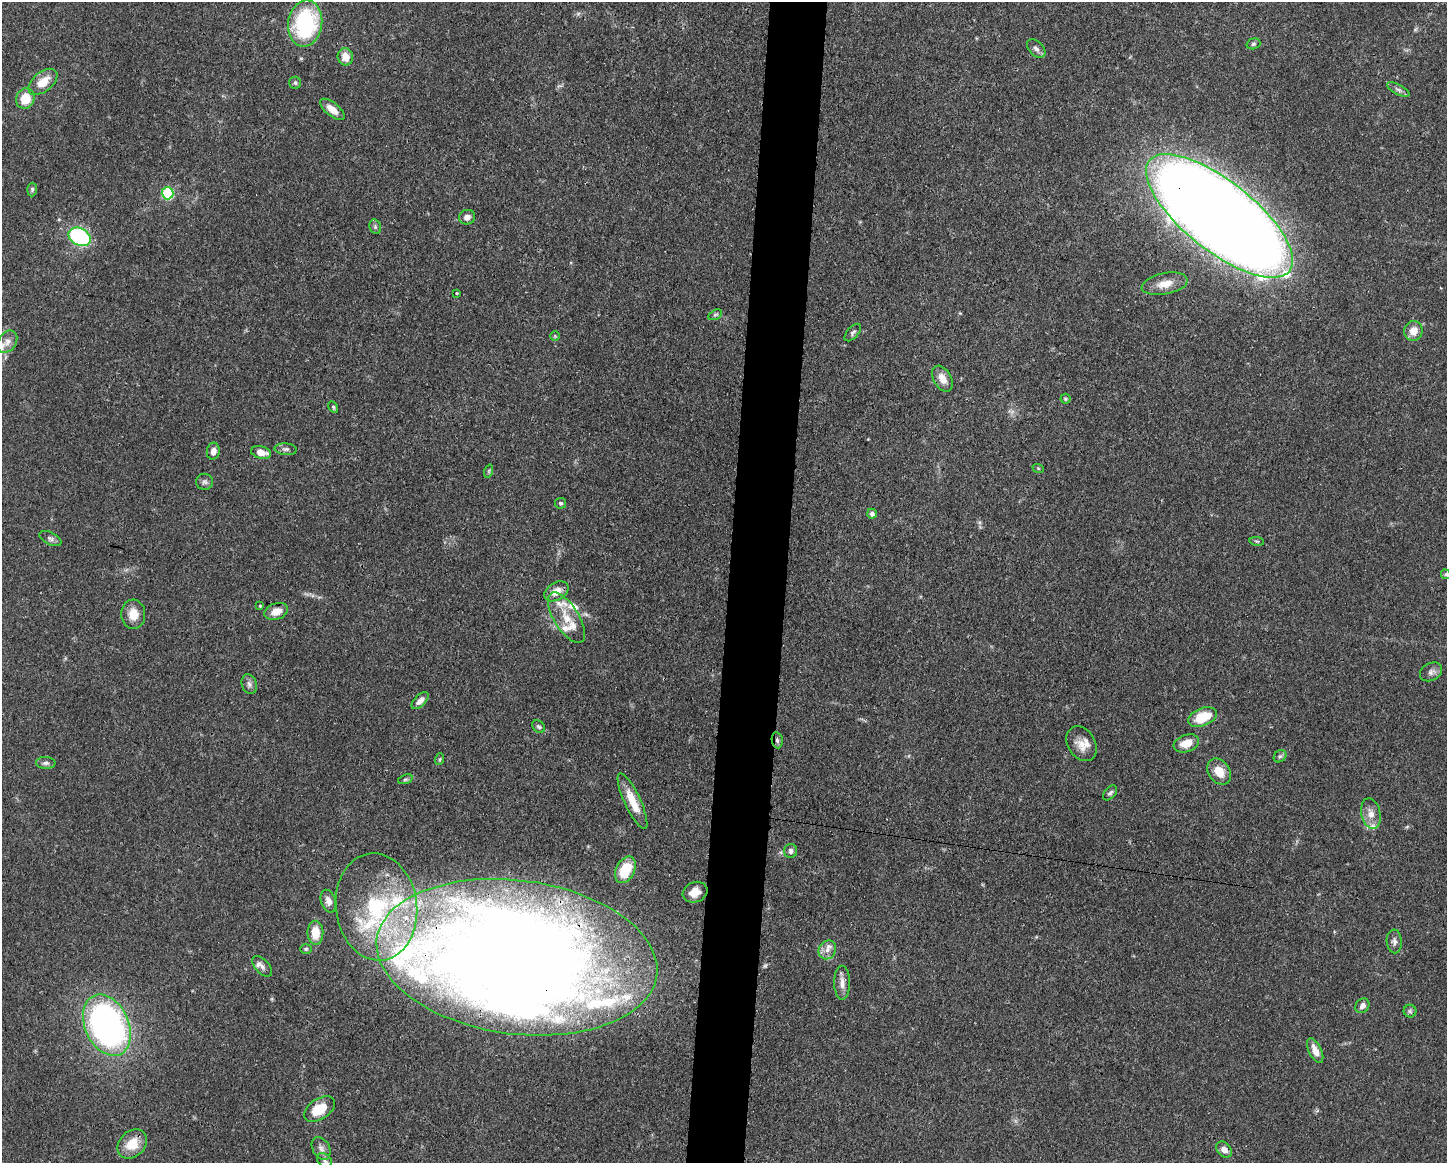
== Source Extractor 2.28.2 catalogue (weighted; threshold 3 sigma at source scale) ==
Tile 8 of 3 x 4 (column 2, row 3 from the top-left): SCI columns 1558-3002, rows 1169-2329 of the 4670 x 4659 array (HDU 1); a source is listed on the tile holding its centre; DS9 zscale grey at full resolution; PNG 1449 x 1165 px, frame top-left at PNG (2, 2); each listed source drawn as its Kron ellipse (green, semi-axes under 4 px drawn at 4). Shown black and unused: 4% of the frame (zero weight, under 3 of 4 exposures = <1% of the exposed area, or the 3 px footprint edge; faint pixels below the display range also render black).
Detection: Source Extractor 2.28.2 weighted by HDU 2 'WHT'; one run over the whole footprint, this tile lists its part. Background 0.0571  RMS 0.0033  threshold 0.0149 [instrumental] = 3 sigma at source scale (4.5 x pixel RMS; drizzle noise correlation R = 1.50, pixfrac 1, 0.05/0.05 arcsec/px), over >= 5 px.
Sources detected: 94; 3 inside a brighter object's white glare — neither listed nor drawn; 13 inside a brighter listed object's ellipse — not listed separately; the other 78 listed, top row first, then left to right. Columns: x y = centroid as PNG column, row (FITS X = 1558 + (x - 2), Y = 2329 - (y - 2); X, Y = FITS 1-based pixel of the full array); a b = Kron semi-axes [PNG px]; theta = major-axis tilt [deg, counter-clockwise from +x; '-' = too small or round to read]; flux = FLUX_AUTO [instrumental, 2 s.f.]
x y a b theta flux
305 23 23 17 81 36
1253 44 7 5 16 0.61
1036 49 11 7 -45 1.3
345 57 9 7 -76 3.6
43 82 17 9 39 5.4
295 83 6 5 - 0.63
1398 90 12 5 -28 1.1
25 98 10 9 - 6.9
332 109 15 6 -39 3.5
32 189 7 5 87 0.6
168 193 6 6 - 23
1219 216 89 35 -38 1100
467 217 8 7 - 1.8
375 227 7 5 -70 0.78
80 237 12 8 -29 41
1165 284 23 10 11 4.4
457 293 3 3 - 0.6
715 315 7 4 28 0.57
1413 331 10 9 - 3.5
853 332 10 5 48 0.91
555 336 5 5 - 0.4
7 342 12 9 56 2.1
942 379 14 9 -61 3.6
1066 399 5 5 - 0.47
333 407 6 4 -60 0.5
286 449 11 6 -5 1.1
213 451 8 6 81 1.9
261 452 10 6 -13 3.3
1038 468 6 3 -19 0.33
489 471 7 4 72 0.49
205 482 8 8 - 1.1
561 503 5 5 - 0.61
872 514 5 5 - 1.2
50 539 12 6 -26 1.2
1257 541 7 3 -8 0.4
1446 574 5 4 - 0.41
556 591 13 8 31 3.6
260 606 3 3 - 0.43
276 611 12 8 20 3.8
133 614 15 12 -86 4.6
566 618 29 12 -58 7.2
1431 672 12 8 29 1.6
249 684 10 7 -71 1.2
420 701 11 5 45 1.9
1202 717 15 8 21 9.8
539 727 7 5 -44 0.72
777 740 8 5 -80 0.86
1186 743 13 8 18 5
1082 744 19 13 -57 4.3
1280 756 7 5 40 0.77
440 759 6 4 71 0.44
46 763 9 6 -4 1
1219 772 14 10 -54 5.1
405 779 7 4 19 0.56
1110 793 9 5 48 0.81
632 801 30 8 -65 6.8
1371 814 15 9 -78 3.1
791 851 7 6 - 1.1
625 870 14 9 64 11
695 892 13 10 22 3.6
328 901 11 7 -71 2.1
376 907 54 40 -83 46
315 933 12 8 -89 6.4
1394 941 12 7 -87 1.4
306 949 6 5 - 0.5
827 950 10 8 58 2
517 957 141 77 -7 780
262 966 12 7 -47 1.6
842 983 17 8 -89 2.5
1362 1006 8 6 51 1.4
1410 1011 6 6 - 0.77
107 1025 32 22 -65 120
1315 1051 13 6 -64 3.4
319 1109 17 10 34 8.3
132 1144 16 12 45 7.2
321 1148 12 8 -62 1.8
1224 1150 9 6 -46 2.4
325 1161 8 6 -46 1
Overlapping masked pixels (flux is a lower limit): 3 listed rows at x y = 1219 216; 777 740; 517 957
Isophote crosses this tile's border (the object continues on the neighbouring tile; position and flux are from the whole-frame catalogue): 1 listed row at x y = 1446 574